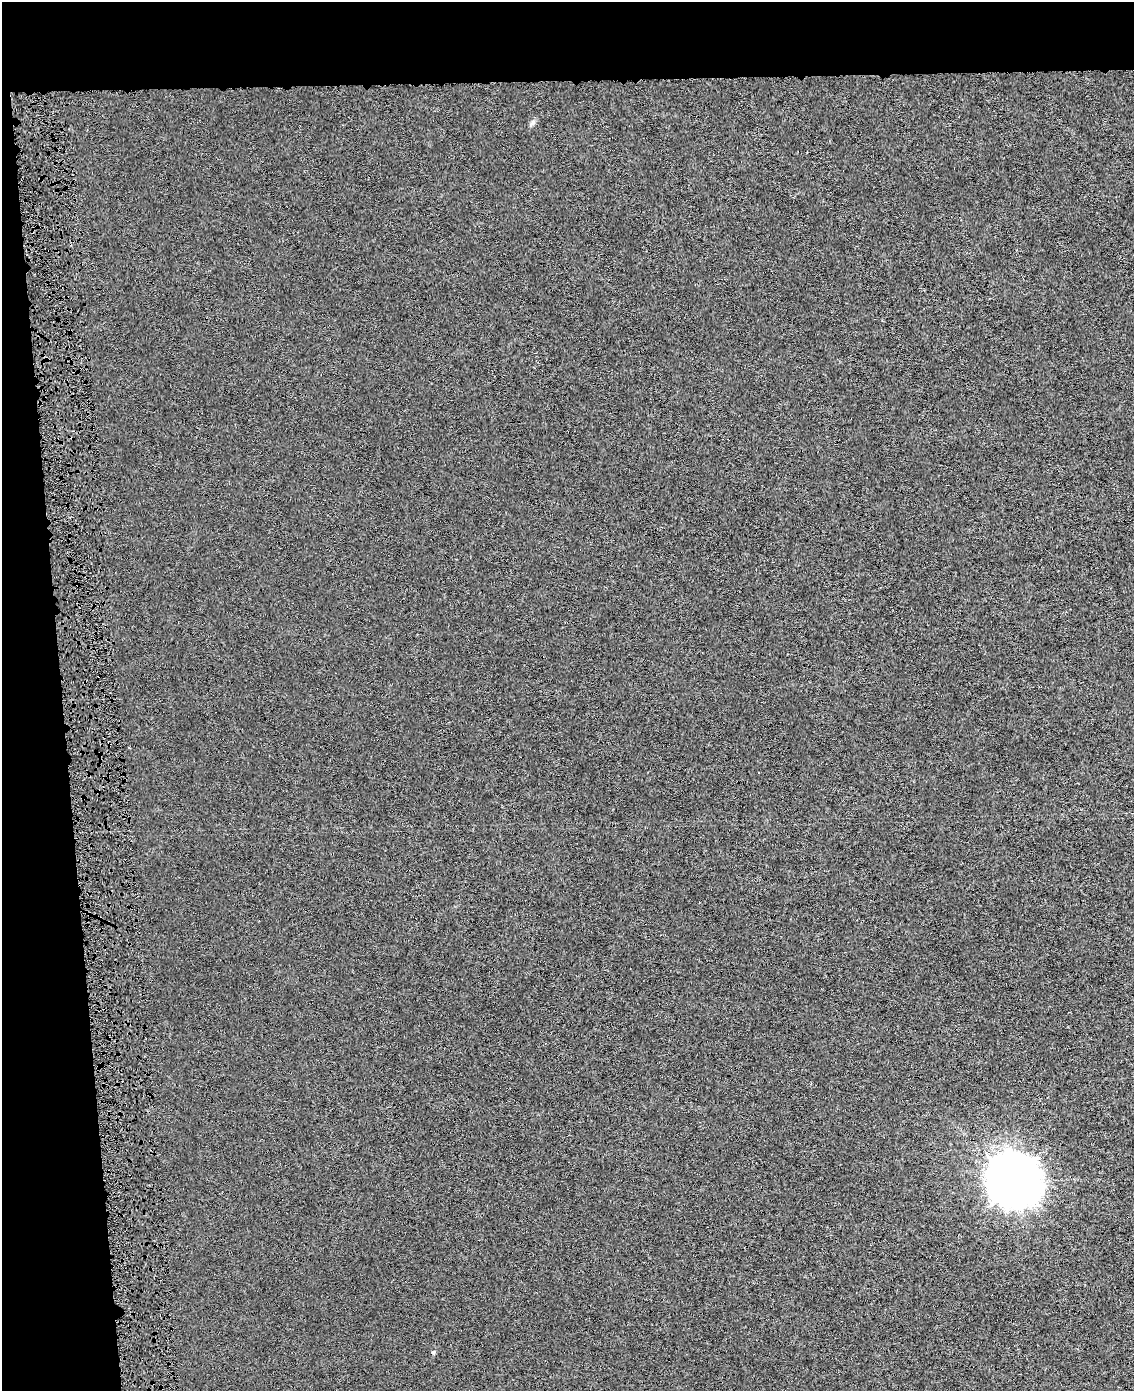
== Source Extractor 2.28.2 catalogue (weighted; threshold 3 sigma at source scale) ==
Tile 1 of 4 x 3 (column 1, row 1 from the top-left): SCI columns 27-1158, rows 2822-4210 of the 4580 x 4213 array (HDU 1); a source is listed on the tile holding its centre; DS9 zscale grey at full resolution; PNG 1136 x 1393 px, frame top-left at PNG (2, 2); no overlay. Shown black and unused: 11% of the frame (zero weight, under 4 of 8 exposures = <1% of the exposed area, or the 3 px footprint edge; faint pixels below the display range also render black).
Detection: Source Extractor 2.28.2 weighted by HDU 2 'WHT'; one run over the whole footprint, this tile lists its part. Background 6.73e-05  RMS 0.0013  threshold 0.00551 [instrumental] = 3 sigma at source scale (4.09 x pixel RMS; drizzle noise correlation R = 1.36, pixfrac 0.8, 0.0396/0.0396 arcsec/px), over >= 5 px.
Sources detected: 3; all 3 listed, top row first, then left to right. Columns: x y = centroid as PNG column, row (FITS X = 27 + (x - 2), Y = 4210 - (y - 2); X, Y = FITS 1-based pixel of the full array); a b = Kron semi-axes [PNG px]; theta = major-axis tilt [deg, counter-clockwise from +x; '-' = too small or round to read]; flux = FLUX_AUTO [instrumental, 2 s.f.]
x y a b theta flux
532 123 12 5 48 0.37
1013 1181 18 17 - 490
433 1352 6 5 - 0.19